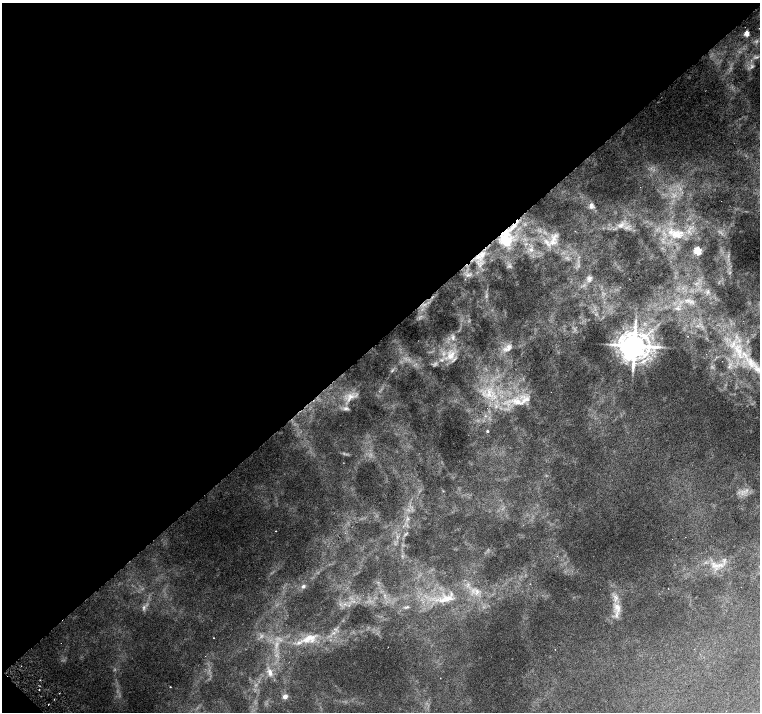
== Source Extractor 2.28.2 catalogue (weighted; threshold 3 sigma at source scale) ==
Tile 5 of 4 x 4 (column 1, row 2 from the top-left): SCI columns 1-1516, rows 2989-4407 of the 6067 x 6043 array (HDU 1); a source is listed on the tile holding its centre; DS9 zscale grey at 2 x 2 block average (1 PNG px = mean of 2 x 2 image px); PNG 762 x 714 px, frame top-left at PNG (2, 3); no overlay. Shown black and unused: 48% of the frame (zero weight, under 3 of 6 exposures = <1% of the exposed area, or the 3 px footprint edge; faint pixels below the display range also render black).
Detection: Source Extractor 2.28.2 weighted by HDU 2 'WHT'; one run over the whole footprint, this tile lists its part. Background 0.00446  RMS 0.002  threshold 0.00821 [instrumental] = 3 sigma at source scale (4.09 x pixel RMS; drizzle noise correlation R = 1.36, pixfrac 0.8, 0.0396/0.0396 arcsec/px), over >= 5 px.
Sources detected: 68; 11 too faint to see at this stretch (2 x 2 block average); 2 cosmic-ray / hot-pixel residue — not listed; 10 inside a brighter listed object's ellipse — not listed separately; the other 45 listed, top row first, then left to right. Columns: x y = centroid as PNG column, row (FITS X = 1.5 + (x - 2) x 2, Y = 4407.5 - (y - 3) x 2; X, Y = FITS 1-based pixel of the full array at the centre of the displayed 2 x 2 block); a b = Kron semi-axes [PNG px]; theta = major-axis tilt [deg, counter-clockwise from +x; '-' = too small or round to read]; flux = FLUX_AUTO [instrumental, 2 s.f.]
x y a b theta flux
746 33 3 3 - 9.5
591 206 9 7 -86 2.2
621 225 9 6 24 2.7
677 234 20 13 -6 11
554 238 14 7 69 3.9
506 239 25 15 -88 15
531 250 6 5 - 1.7
697 251 3 3 - 29
481 255 18 8 61 6.4
469 275 6 3 -22 0.91
590 278 8 6 70 1.7
708 292 6 5 - 1.2
688 301 6 3 -26 1.1
679 309 7 2 0 0.49
453 337 6 3 60 0.95
733 343 7 3 -78 1.3
634 346 7 7 - 1000
508 348 16 8 36 4
451 355 15 8 42 5.6
643 361 14 4 29 3.2
751 363 18 10 -59 8.1
729 367 5 3 - 0.75
392 370 7 3 48 0.77
489 394 16 12 -64 10
350 397 15 8 57 5
519 402 25 9 -6 9.4
487 431 3 3 - 0.6
276 531 2 2 - 0.22
406 534 3 3 - 0.49
715 565 12 5 10 3.3
303 586 4 3 - 1.3
668 588 2 2 - 0.13
477 592 11 6 78 2.7
447 599 18 9 8 6
407 607 6 2 32 0.59
144 608 7 3 80 1
617 608 16 8 -79 5.3
333 633 4 3 - 0.86
213 638 2 2 - 0.15
309 638 22 9 25 6.9
270 672 13 6 -73 3
440 678 2 2 - 0.18
170 687 2 2 - 0.23
285 697 3 3 - 6.1
48 704 2 2 - 5.8
Overlapping masked pixels (flux is a lower limit): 2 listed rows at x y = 506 239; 481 255
Diffuse or blended objects may show on this block-average render without a row.